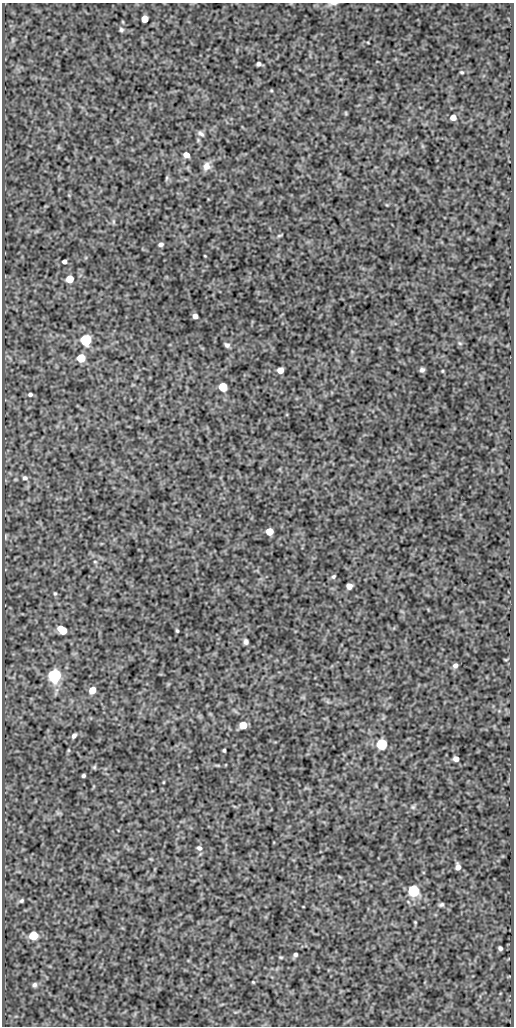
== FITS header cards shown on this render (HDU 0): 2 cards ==
NAXIS1  =                  512
NAXIS2  =                 1024

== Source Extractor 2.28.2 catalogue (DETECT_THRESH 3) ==
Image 512 x 1024 px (HDU 0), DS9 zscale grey, 1 PNG px = 1 image px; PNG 516 x 1028 px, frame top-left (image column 1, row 1024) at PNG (2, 3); no overlay
Background 141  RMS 0.53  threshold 1.59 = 3 sigma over >= 5 px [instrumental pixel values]
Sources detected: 62; all 62 listed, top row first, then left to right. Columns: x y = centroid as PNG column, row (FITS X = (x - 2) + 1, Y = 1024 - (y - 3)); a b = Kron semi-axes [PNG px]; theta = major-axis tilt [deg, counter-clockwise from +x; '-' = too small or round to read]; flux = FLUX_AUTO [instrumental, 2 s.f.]
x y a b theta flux
333 4 11 3 7 100
145 19 5 5 - 510
121 30 6 5 - 66
258 64 4 4 - 94
462 72 5 3 - 41
271 90 5 3 - 33
346 113 6 3 -89 32
453 117 5 5 - 240
201 134 10 5 -40 98
186 155 6 5 - 210
206 166 10 8 69 250
167 178 6 4 88 51
113 222 6 4 72 47
279 235 7 3 9 43
161 244 5 4 - 99
205 256 3 2 - 26
64 261 4 4 - 110
70 279 5 5 - 670
195 316 5 4 - 170
86 340 6 6 - 3800
460 343 6 4 -30 48
227 345 6 5 - 100
81 358 5 5 - 1200
280 370 5 5 - 280
422 370 4 4 - 94
442 371 5 3 - 29
223 387 6 5 - 1200
30 394 5 4 - 78
25 478 6 5 - 88
270 531 5 5 - 560
5 537 7 3 90 44
95 562 5 3 - 33
333 576 6 5 - 59
349 586 5 5 - 220
55 593 5 4 - 48
62 630 8 5 -37 930
177 631 4 3 - 46
246 642 5 4 - 120
455 666 5 4 - 110
55 676 6 6 - 8800
92 690 5 5 - 480
243 725 6 5 - 580
74 736 6 4 54 99
382 744 6 6 - 3400
224 750 3 3 - 51
456 759 5 4 - 190
94 767 6 5 - 48
83 775 4 3 - 63
163 782 4 2 - 26
413 807 6 6 - 56
199 848 7 6 - 99
458 867 6 4 88 170
414 891 6 6 - 5000
21 901 6 5 - 64
441 904 5 4 - 66
415 922 4 3 - 31
33 935 6 5 - 1200
500 948 4 4 - 86
295 955 5 4 - 75
281 957 6 3 -18 40
253 982 3 2 - 28
35 985 6 5 - 83
At the frame edge (FLAGS 8, measured only in part): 1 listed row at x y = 333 4